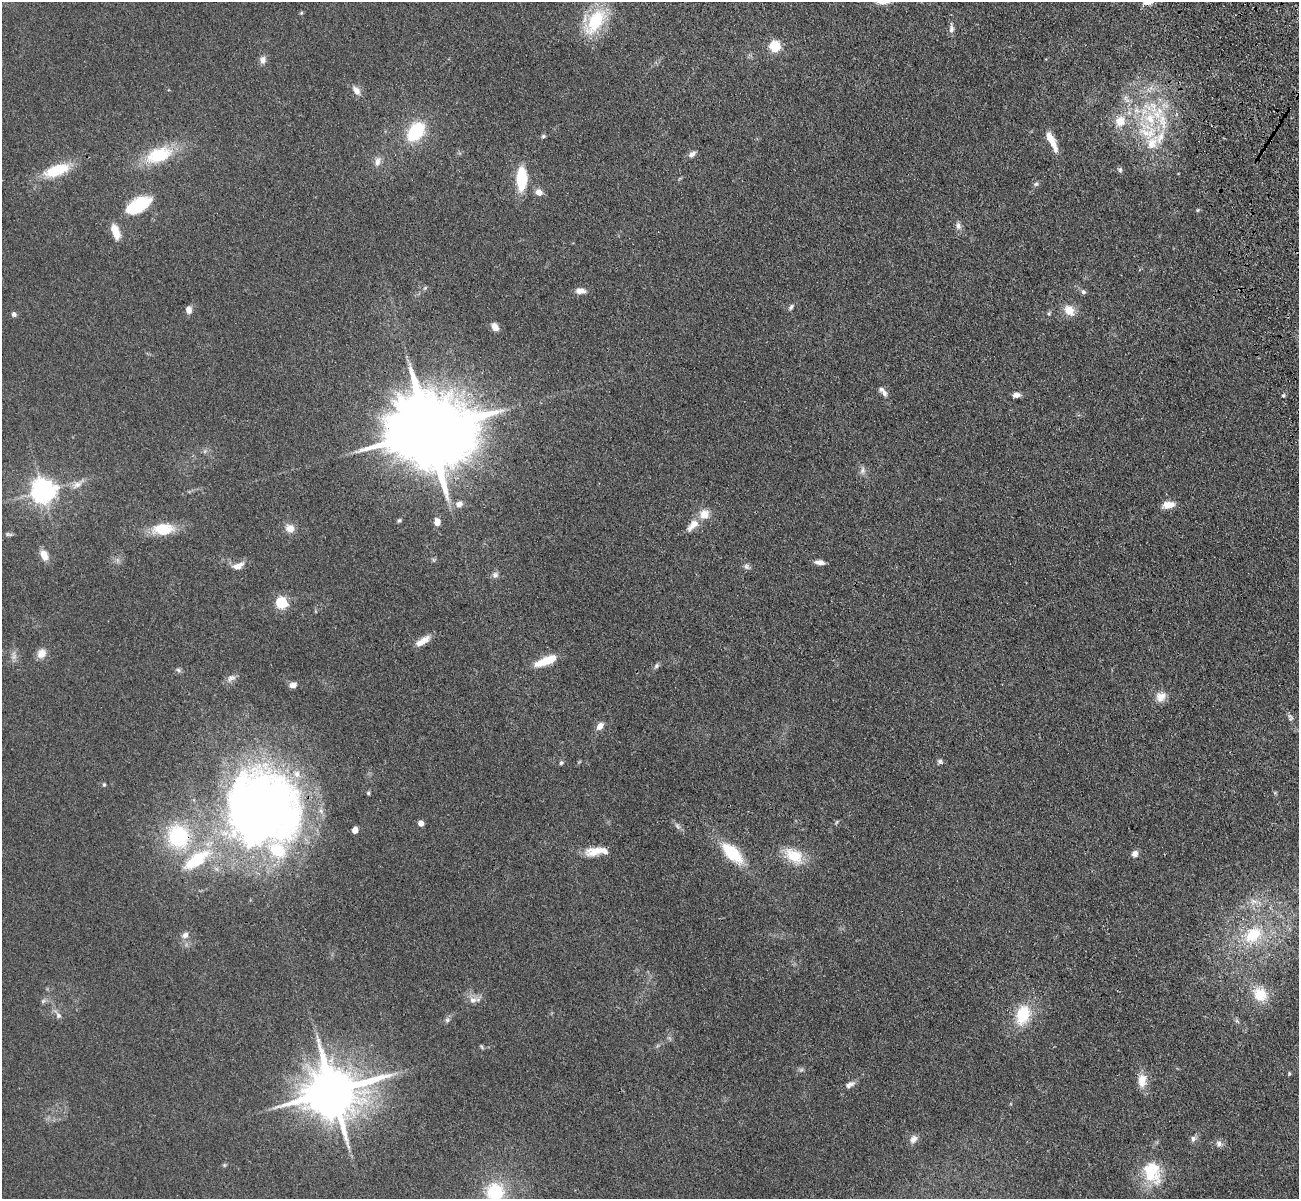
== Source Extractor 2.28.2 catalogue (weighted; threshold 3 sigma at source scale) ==
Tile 10 of 4 x 4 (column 2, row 3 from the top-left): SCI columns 1412-2708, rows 1505-2701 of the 5417 x 5283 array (HDU 1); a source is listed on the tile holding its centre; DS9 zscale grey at full resolution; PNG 1301 x 1201 px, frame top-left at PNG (2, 2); no overlay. Shown black and unused: <1% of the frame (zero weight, under 3 of 4 exposures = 6% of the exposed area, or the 3 px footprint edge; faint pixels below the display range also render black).
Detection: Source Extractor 2.28.2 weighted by HDU 2 'WHT'; one run over the whole footprint, this tile lists its part. Background 0.0592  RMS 0.0062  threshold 0.0277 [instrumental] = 3 sigma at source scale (4.5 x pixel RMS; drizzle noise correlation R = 1.50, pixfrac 1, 0.05/0.05 arcsec/px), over >= 5 px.
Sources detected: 115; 1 too faint to see at this stretch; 1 inside a brighter object's white glare — not listed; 9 inside a brighter listed object's ellipse — not listed separately; the other 104 listed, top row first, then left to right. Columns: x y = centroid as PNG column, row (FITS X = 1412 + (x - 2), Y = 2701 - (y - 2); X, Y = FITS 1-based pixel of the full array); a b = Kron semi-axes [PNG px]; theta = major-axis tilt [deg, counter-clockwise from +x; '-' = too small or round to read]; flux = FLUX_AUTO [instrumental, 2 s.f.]
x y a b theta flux
301 13 5 4 - 0.7
595 21 31 16 55 36
951 28 15 6 90 2.8
774 46 5 5 - 59
263 60 11 9 87 3
356 90 12 8 -51 4.4
1120 121 15 13 51 10
1163 121 28 12 -73 16
416 132 17 11 53 41
1145 133 43 19 -77 33
543 136 6 5 - 1
1052 141 25 7 -65 9.9
692 154 10 6 36 2.7
159 155 31 17 20 30
377 161 13 8 73 3.6
56 170 25 11 20 25
1120 170 8 6 -83 1.3
521 179 22 9 89 27
1036 184 7 5 43 1.2
539 192 10 8 -31 3.8
138 205 26 13 28 36
1197 210 5 4 - 0.69
958 226 10 7 -66 2.7
115 232 16 7 -70 10
425 288 6 5 - 0.99
580 291 12 7 -1 4.2
1083 292 7 6 - 1.5
791 307 9 5 50 1.5
188 309 9 7 -86 3.4
1069 310 12 10 -48 8.6
1049 313 6 5 - 0.89
14 314 6 6 - 1.7
495 327 9 7 -63 4.5
884 393 10 7 -64 2.6
1016 395 8 5 11 3.1
1283 395 5 4 - 0.86
430 431 26 18 8 11000
862 470 10 7 66 2.4
77 485 16 8 28 4.7
43 491 8 7 - 630
459 504 9 8 - 3.2
1168 505 15 8 9 6
704 514 13 12 - 7.2
399 520 5 4 - 1
437 522 7 6 - 4.9
693 525 19 8 45 6.4
290 528 10 10 - 5.6
163 529 22 12 4 20
9 534 11 4 -10 1.3
44 555 13 9 -62 6.2
117 560 7 5 -89 1.5
433 560 6 4 -70 0.83
820 562 11 5 -7 3.7
238 566 15 8 25 5.3
747 567 10 6 -39 1.9
495 575 8 8 - 2.3
281 603 6 5 - 73
422 641 20 7 34 6.4
41 653 12 10 59 5.3
546 661 25 8 21 15
656 666 7 6 - 1.5
178 670 8 5 -28 1.3
231 678 14 8 31 3.2
293 685 8 6 19 3.2
1161 697 14 11 43 6.3
1291 719 8 6 36 1.3
600 726 10 7 50 3.9
940 762 7 6 - 1.4
561 763 5 5 - 1.1
104 785 5 4 - 0.75
368 793 5 4 - 0.81
262 808 81 78 -65 520
837 822 6 4 70 0.69
421 823 5 4 - 5.7
678 826 9 5 -57 1.9
355 830 5 4 - 8.9
178 836 28 25 -67 51
593 852 22 11 11 8.4
732 853 30 14 -44 26
1135 854 8 6 50 3
794 856 22 14 -29 19
196 860 45 18 36 37
1254 901 12 8 1 4.6
185 935 8 7 - 2.9
1253 935 26 19 43 27
1259 995 13 12 - 18
473 1000 12 10 12 4.4
43 1001 7 4 45 1.3
58 1015 9 7 -55 2.4
1023 1015 23 16 72 23
447 1020 8 6 75 1.7
1237 1021 8 4 -45 1.2
481 1046 7 4 -59 0.82
801 1070 6 5 - 1.2
1289 1074 5 4 - 0.72
1142 1080 16 10 90 8.5
850 1084 14 7 26 3.1
332 1091 16 14 15 3800
913 1139 12 9 49 3.5
1193 1139 9 7 79 2.1
1219 1144 9 8 - 2.6
224 1165 5 5 - 0.83
1150 1174 36 19 -51 23
495 1192 22 21 - 32
Overlapping masked pixels (flux is a lower limit): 4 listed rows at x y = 430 431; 262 808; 178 836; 332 1091
Isophote crosses this tile's border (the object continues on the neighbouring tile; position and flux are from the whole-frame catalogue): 1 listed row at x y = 495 1192